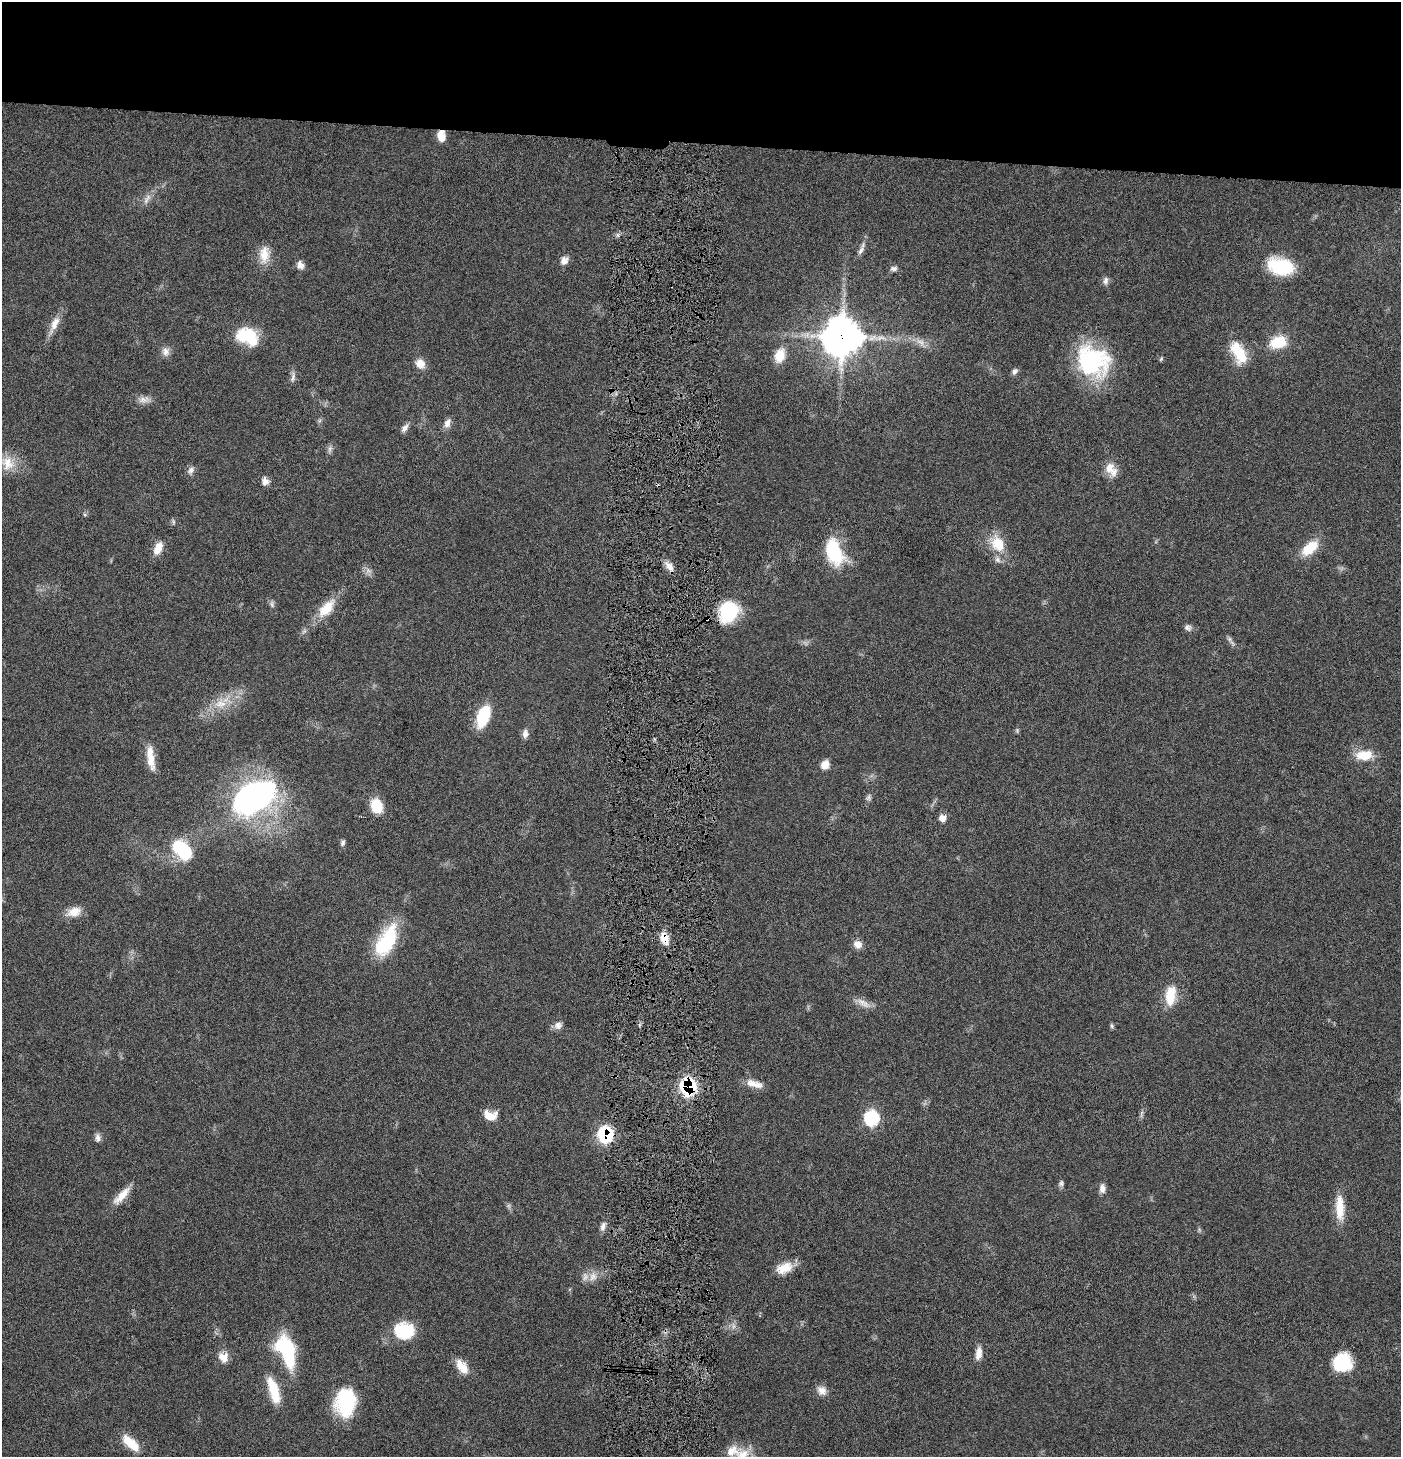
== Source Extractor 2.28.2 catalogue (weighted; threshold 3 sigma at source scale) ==
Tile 2 of 3 x 3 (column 2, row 1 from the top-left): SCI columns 1547-2945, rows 2913-4367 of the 4445 x 4372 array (HDU 1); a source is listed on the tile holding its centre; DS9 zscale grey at full resolution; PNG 1403 x 1459 px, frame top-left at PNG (2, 2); no overlay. Shown black and unused: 10% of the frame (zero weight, under 4 of 8 exposures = <1% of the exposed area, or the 3 px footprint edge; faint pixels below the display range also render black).
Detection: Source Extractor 2.28.2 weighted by HDU 2 'WHT'; one run over the whole footprint, this tile lists its part. Background 0.0669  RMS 0.0041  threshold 0.017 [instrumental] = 3 sigma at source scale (4.09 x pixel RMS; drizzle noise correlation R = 1.36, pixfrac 0.8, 0.05/0.05 arcsec/px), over >= 5 px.
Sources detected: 99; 1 inside a brighter object's white glare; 1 cosmic-ray / hot-pixel residue — not listed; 5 inside a brighter listed object's ellipse — not listed separately; the other 92 listed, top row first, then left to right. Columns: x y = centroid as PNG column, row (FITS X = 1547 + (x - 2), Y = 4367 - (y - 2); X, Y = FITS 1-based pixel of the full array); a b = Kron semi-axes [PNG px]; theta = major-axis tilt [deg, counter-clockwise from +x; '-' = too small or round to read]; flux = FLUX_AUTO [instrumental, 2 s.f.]
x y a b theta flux
441 136 11 8 -82 4.4
147 199 18 7 57 2.5
861 249 18 6 66 2.1
264 254 23 12 84 6
564 261 10 9 - 2.5
300 265 10 8 -69 2.1
1281 267 22 14 -14 27
894 268 9 6 6 1.3
1105 281 11 7 81 1.5
54 324 26 9 66 4.7
246 336 22 14 -23 20
842 337 16 16 - 480
921 342 14 8 -21 3
1278 342 19 13 16 11
166 352 12 10 84 2.3
1239 353 29 14 -62 12
780 356 16 11 71 6.7
1161 359 7 4 46 0.5
1093 361 41 34 -33 40
420 364 13 11 -50 3.5
1015 371 9 6 58 1.3
293 377 15 5 78 1.6
144 400 16 8 8 2.6
447 423 13 8 66 2.3
405 428 12 6 57 1.8
330 449 11 5 78 1.3
8 463 21 18 -77 7.9
1109 468 17 12 88 4.7
191 470 11 8 58 1.7
265 481 10 8 -74 2.1
84 514 5 3 - 0.48
174 522 6 4 -70 0.62
998 544 24 18 -57 11
158 548 15 8 66 4.9
1310 548 21 11 39 10
834 552 30 18 -68 22
669 566 15 8 -49 2.8
368 571 9 4 -9 1.2
272 604 10 5 -75 1.1
326 608 29 13 48 9.2
729 612 21 18 55 22
706 619 5 3 - 0.63
1188 627 10 8 -11 1.4
1229 639 6 6 - 0.93
220 703 20 12 11 6.9
483 716 22 11 70 17
1017 730 7 4 81 0.57
525 733 11 7 81 2
1364 755 23 12 2 7.7
151 761 25 10 -84 5.3
825 765 10 9 - 3.5
254 797 46 27 28 110
869 798 8 7 - 1
376 806 17 12 -71 8.7
942 818 8 8 - 2.8
343 843 7 6 - 0.94
182 850 27 16 -44 19
74 912 19 12 18 4.8
664 938 16 10 -74 5.3
387 941 37 17 62 26
858 944 8 7 - 4
1170 995 24 12 83 9.2
863 1003 22 8 -31 3.4
558 1025 11 10 - 2.1
1112 1026 7 5 -74 0.63
751 1083 15 11 -14 3.5
688 1086 10 9 - 48
1141 1114 12 3 80 0.94
490 1115 16 10 -12 5.3
871 1118 10 9 - 27
605 1135 9 8 - 43
98 1138 11 7 -82 1.6
1061 1183 8 6 71 0.98
1102 1188 11 7 -87 2.2
122 1196 28 9 47 5.7
509 1206 7 4 -71 0.78
1340 1208 33 11 -88 8.2
603 1226 12 6 79 1.8
784 1268 21 12 22 6.1
593 1277 14 10 52 3.4
733 1326 9 4 -82 1.2
404 1331 16 12 -6 27
285 1346 26 20 -45 22
979 1353 16 8 83 3.5
223 1357 12 11 - 4.3
1342 1362 18 16 -2 20
462 1367 17 9 -54 6.7
274 1390 33 11 -72 11
822 1391 13 11 -43 3
345 1403 27 19 87 29
131 1443 25 10 -42 7.9
743 1454 23 19 -42 8.4
Overlapping masked pixels (flux is a lower limit): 6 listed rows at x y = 441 136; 842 337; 706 619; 664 938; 688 1086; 605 1135
Isophote crosses this tile's border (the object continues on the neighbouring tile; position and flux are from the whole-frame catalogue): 1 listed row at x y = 743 1454